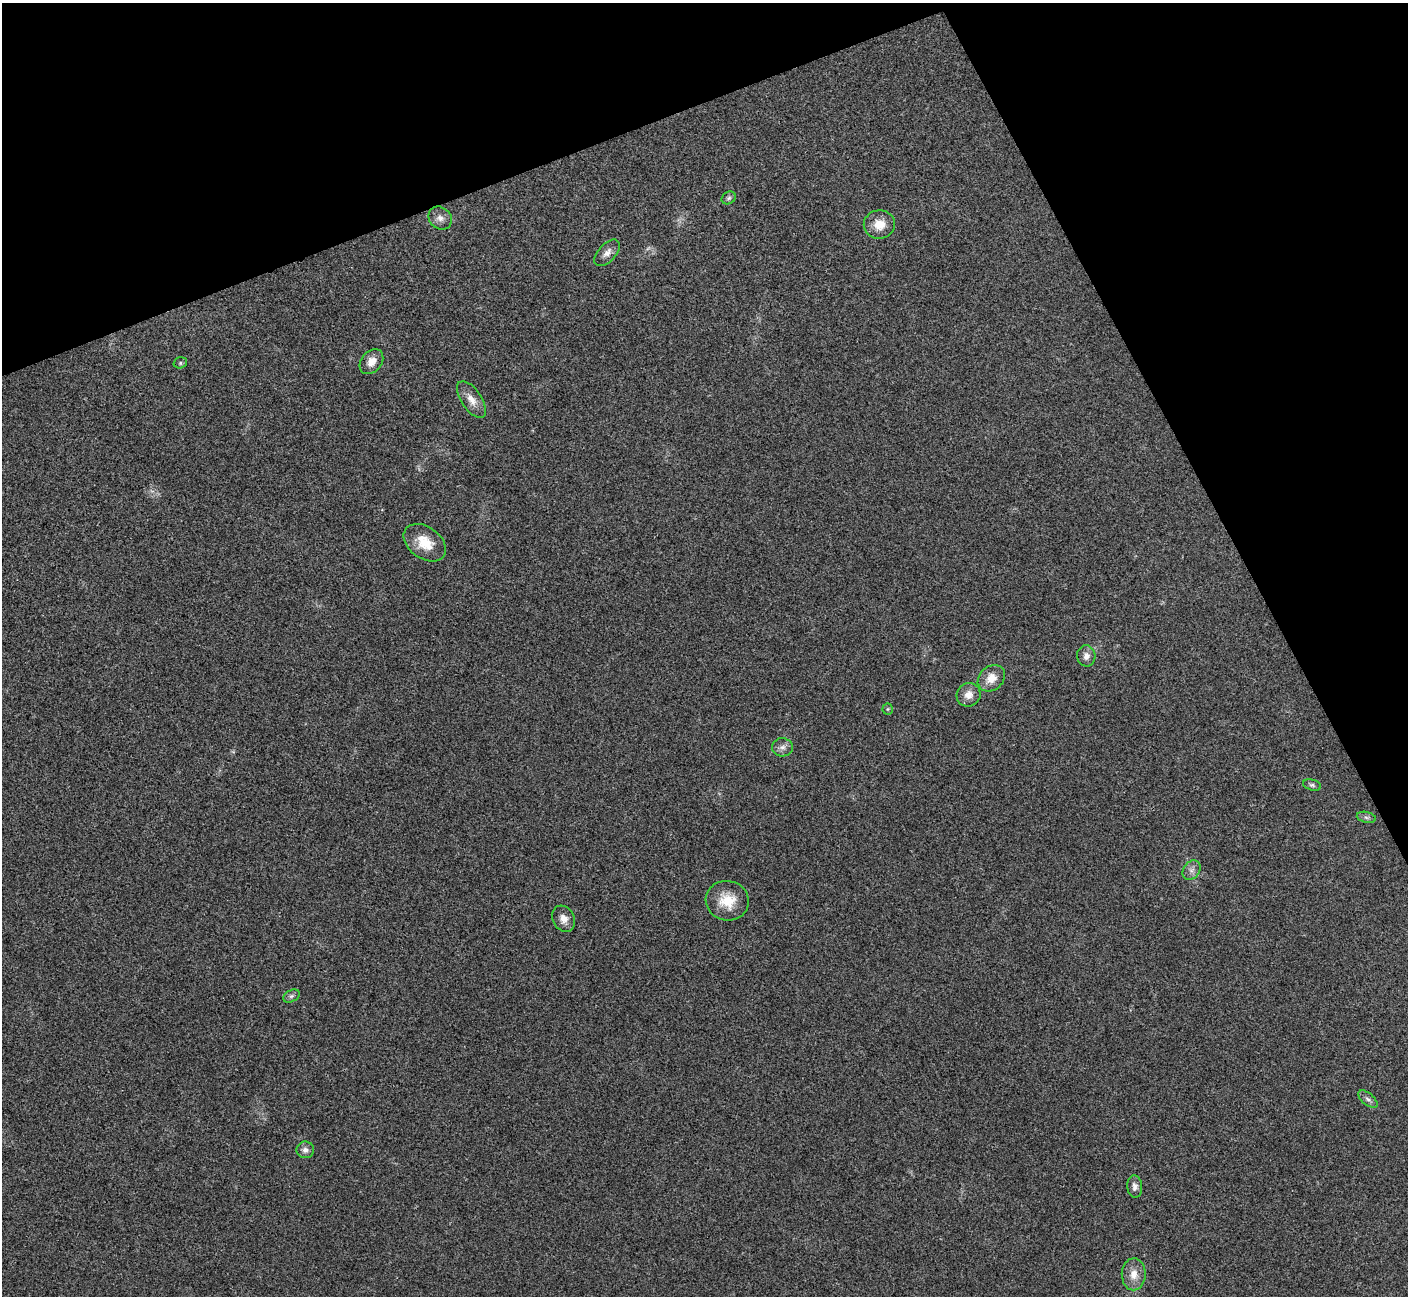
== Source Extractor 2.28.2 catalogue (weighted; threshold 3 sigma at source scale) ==
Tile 3 of 4 x 4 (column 3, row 1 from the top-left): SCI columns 2815-4220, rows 4048-5341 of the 5634 x 5628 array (HDU 1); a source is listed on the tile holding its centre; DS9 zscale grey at full resolution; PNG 1410 x 1298 px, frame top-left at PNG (2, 3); each listed source drawn as its Kron ellipse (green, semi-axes under 4 px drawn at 4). Shown black and unused: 21% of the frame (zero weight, under 3 of 4 exposures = <1% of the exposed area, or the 3 px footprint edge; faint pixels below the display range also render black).
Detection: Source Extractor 2.28.2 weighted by HDU 2 'WHT'; one run over the whole footprint, this tile lists its part. Background 0.0215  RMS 0.0053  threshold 0.0237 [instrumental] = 3 sigma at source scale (4.5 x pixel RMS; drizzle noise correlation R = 1.50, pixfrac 1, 0.05/0.05 arcsec/px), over >= 5 px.
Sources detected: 24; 1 too faint to see at this stretch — neither listed nor drawn; the other 23 listed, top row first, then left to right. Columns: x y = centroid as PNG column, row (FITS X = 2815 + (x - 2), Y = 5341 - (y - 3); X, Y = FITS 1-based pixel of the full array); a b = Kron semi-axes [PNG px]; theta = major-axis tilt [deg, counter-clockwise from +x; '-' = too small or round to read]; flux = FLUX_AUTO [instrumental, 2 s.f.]
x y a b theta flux
729 198 7 6 - 1.3
440 218 12 10 -42 3.5
879 224 15 14 - 7.9
607 253 16 9 47 3.5
371 362 14 10 51 5.1
180 363 7 5 16 1
472 400 21 10 -56 5.9
425 543 23 16 -36 12
1086 656 10 9 - 3.4
991 678 15 12 42 7.3
969 695 12 11 - 4.9
888 709 5 5 - 0.81
782 747 10 9 - 2.8
1312 785 9 5 -14 1.5
1366 817 9 5 -13 1.6
1192 870 10 8 54 2.7
727 901 21 19 -11 13
564 919 14 11 -61 4.4
291 996 9 5 27 1.4
1368 1099 11 6 -40 1.9
305 1150 8 8 - 2.4
1135 1187 11 7 -85 2.5
1134 1274 16 12 88 6.6